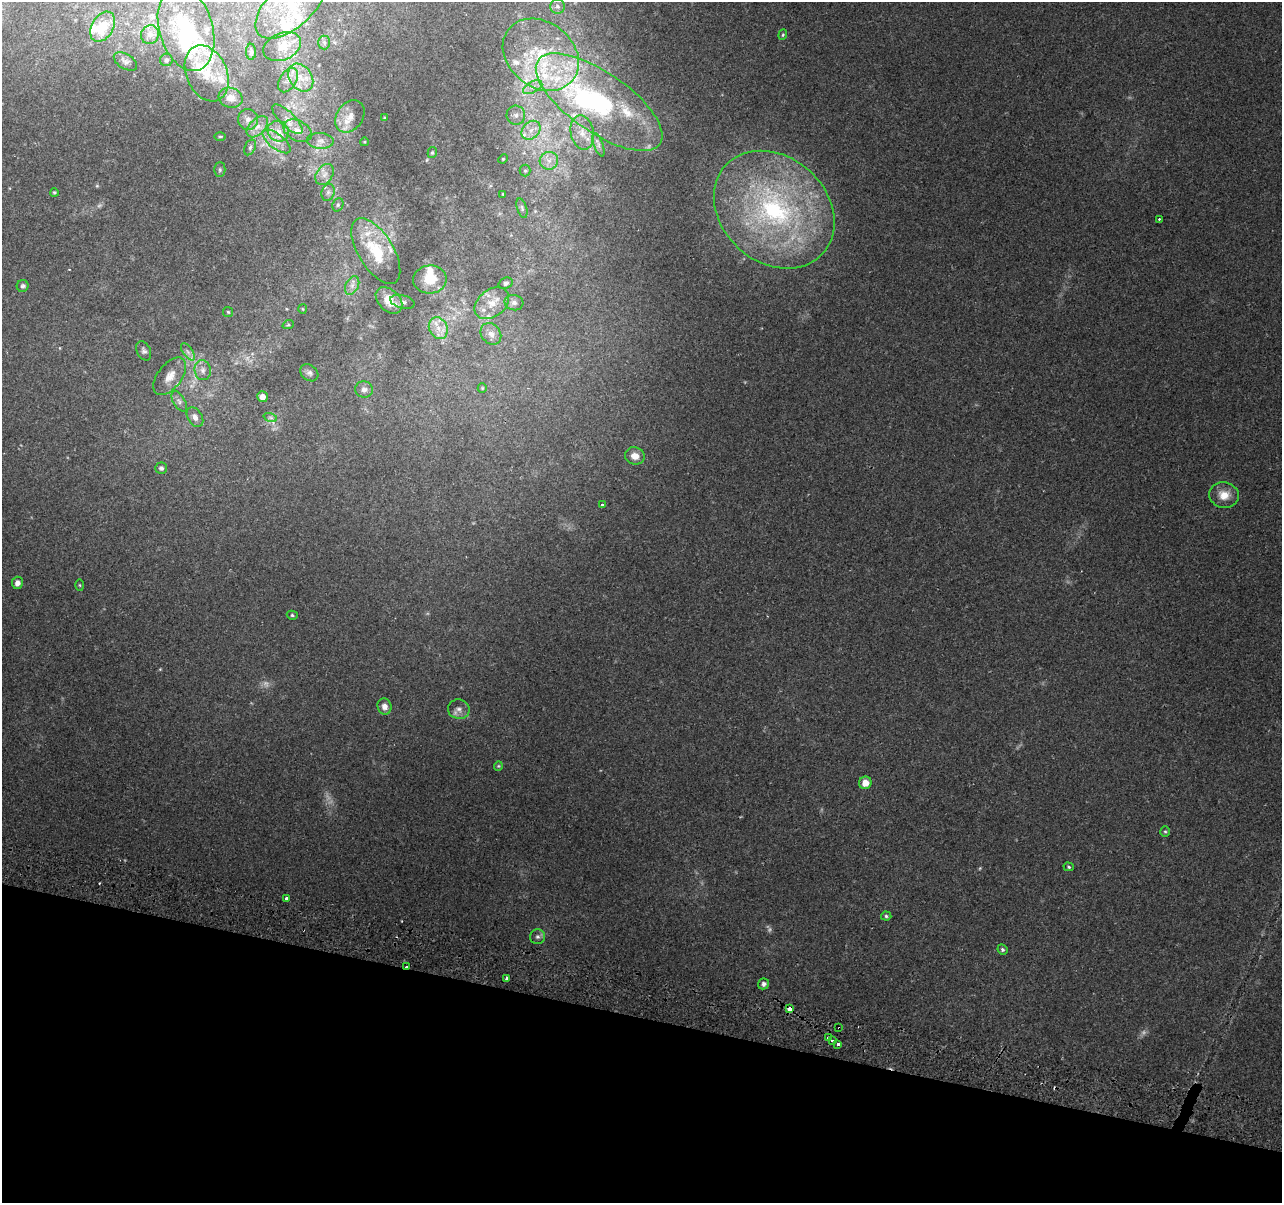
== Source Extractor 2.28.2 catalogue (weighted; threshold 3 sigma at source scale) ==
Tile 15 of 4 x 4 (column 3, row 4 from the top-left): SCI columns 2574-3853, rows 272-1472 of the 5156 x 5407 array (HDU 1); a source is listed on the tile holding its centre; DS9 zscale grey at full resolution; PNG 1284 x 1205 px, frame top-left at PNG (2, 2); each listed source drawn as its Kron ellipse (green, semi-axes under 4 px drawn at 4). Shown black and unused: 15% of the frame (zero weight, under 2 of 3 exposures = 3% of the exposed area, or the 3 px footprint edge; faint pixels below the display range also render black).
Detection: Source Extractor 2.28.2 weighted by HDU 2 'WHT'; one run over the whole footprint, this tile lists its part. Background 0.117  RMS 0.0067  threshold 0.0302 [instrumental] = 3 sigma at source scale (4.5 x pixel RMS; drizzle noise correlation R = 1.50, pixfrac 1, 0.0396/0.0396 arcsec/px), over >= 5 px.
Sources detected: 129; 6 too faint to see at this stretch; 3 inside a brighter object's white glare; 3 cosmic-ray / hot-pixel residue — neither listed nor drawn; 20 inside a brighter listed object's ellipse — not listed separately; the other 97 listed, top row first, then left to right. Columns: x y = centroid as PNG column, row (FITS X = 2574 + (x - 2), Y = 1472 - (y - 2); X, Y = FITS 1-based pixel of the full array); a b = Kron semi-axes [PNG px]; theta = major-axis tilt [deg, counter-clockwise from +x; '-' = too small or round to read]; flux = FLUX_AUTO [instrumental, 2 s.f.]
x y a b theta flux
291 5 43 22 42 40
557 6 7 7 - 2.2
103 27 16 11 59 16
186 29 43 26 -74 44
150 35 9 9 - 3.6
783 35 5 4 - 0.93
324 42 7 6 - 1.7
282 47 19 13 23 12
251 52 8 5 -90 1.4
541 55 41 32 -39 64
166 60 6 6 - 1.6
125 61 13 7 -32 2.7
207 73 29 20 -67 24
301 78 15 11 -55 10
288 80 13 8 60 4.7
533 87 10 5 27 3.9
231 98 12 10 -16 6.2
599 102 74 30 -35 110
516 115 9 9 - 4
350 116 17 13 54 9.1
385 118 3 3 - 0.76
287 119 20 7 -44 5.7
248 120 10 10 - 4
257 127 13 7 45 5.2
531 130 10 8 44 6.1
278 131 11 10 - 6.2
297 131 15 10 -26 7.4
582 132 17 11 -79 9.7
220 136 5 3 - 0.76
276 141 17 7 -38 6.6
320 141 13 8 -3 4.5
364 142 4 3 - 0.52
598 145 12 4 -70 2.2
250 147 8 5 63 1.8
432 153 5 4 - 1.1
503 159 5 4 - 0.75
549 161 9 9 - 5.1
220 170 7 5 89 1.5
525 171 6 5 - 1.2
325 174 11 8 57 4.4
54 192 4 4 - 0.92
328 192 9 6 74 2.4
503 194 3 2 - 0.63
338 205 7 5 69 1.3
522 208 10 5 -72 1.7
774 210 66 53 -42 160
1159 219 3 3 - 0.71
376 251 37 17 -58 30
430 279 17 14 5 15
506 283 7 5 26 1.5
352 285 10 6 63 3.4
23 286 6 6 - 1.7
389 300 15 10 -45 12
402 302 12 6 -14 2.5
492 303 19 13 37 12
514 303 9 7 -13 3.1
302 309 5 3 - 0.61
228 312 5 5 - 0.92
288 325 6 3 19 0.82
438 328 11 9 -65 6.8
491 334 11 9 -51 5.2
144 351 10 6 -63 2.1
188 352 10 5 -54 2.5
203 370 10 8 -77 3.7
309 373 10 7 -39 2.3
170 376 22 12 52 8.7
482 388 5 5 - 0.8
364 389 9 8 - 3.1
262 397 5 5 - 3.7
179 401 11 5 -58 2.6
195 417 11 7 -57 3.9
270 417 7 4 -19 1.4
635 456 10 8 -14 5.8
161 468 6 5 - 1.8
1224 495 15 12 -13 9.2
602 504 3 3 - 4.3
17 583 6 5 - 3.3
80 585 5 3 - 0.69
292 615 5 4 - 1.1
384 706 8 7 - 4.2
459 709 11 9 -13 4.1
498 766 4 4 - 0.75
865 783 6 6 - 7.3
1165 832 5 5 - 0.96
1069 867 5 4 - 0.87
287 898 3 3 - 6.5
886 916 5 4 - 1.1
537 937 7 7 - 2.1
1002 949 5 4 - 1.3
406 966 3 2 - 1.3
506 978 3 3 - 0.98
763 984 5 5 - 2.1
789 1009 4 3 - 7
839 1028 3 2 - 1.6
828 1038 3 3 - 3.8
832 1041 3 3 - 3.1
838 1044 3 3 - 3.9
Overlapping masked pixels (flux is a lower limit): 3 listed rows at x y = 406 966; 789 1009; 839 1028
Isophote crosses this tile's border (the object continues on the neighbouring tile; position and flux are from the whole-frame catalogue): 1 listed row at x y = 291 5
Unlisted compact peaks at least as high as the median listed source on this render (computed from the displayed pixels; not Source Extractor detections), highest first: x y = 980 868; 160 669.